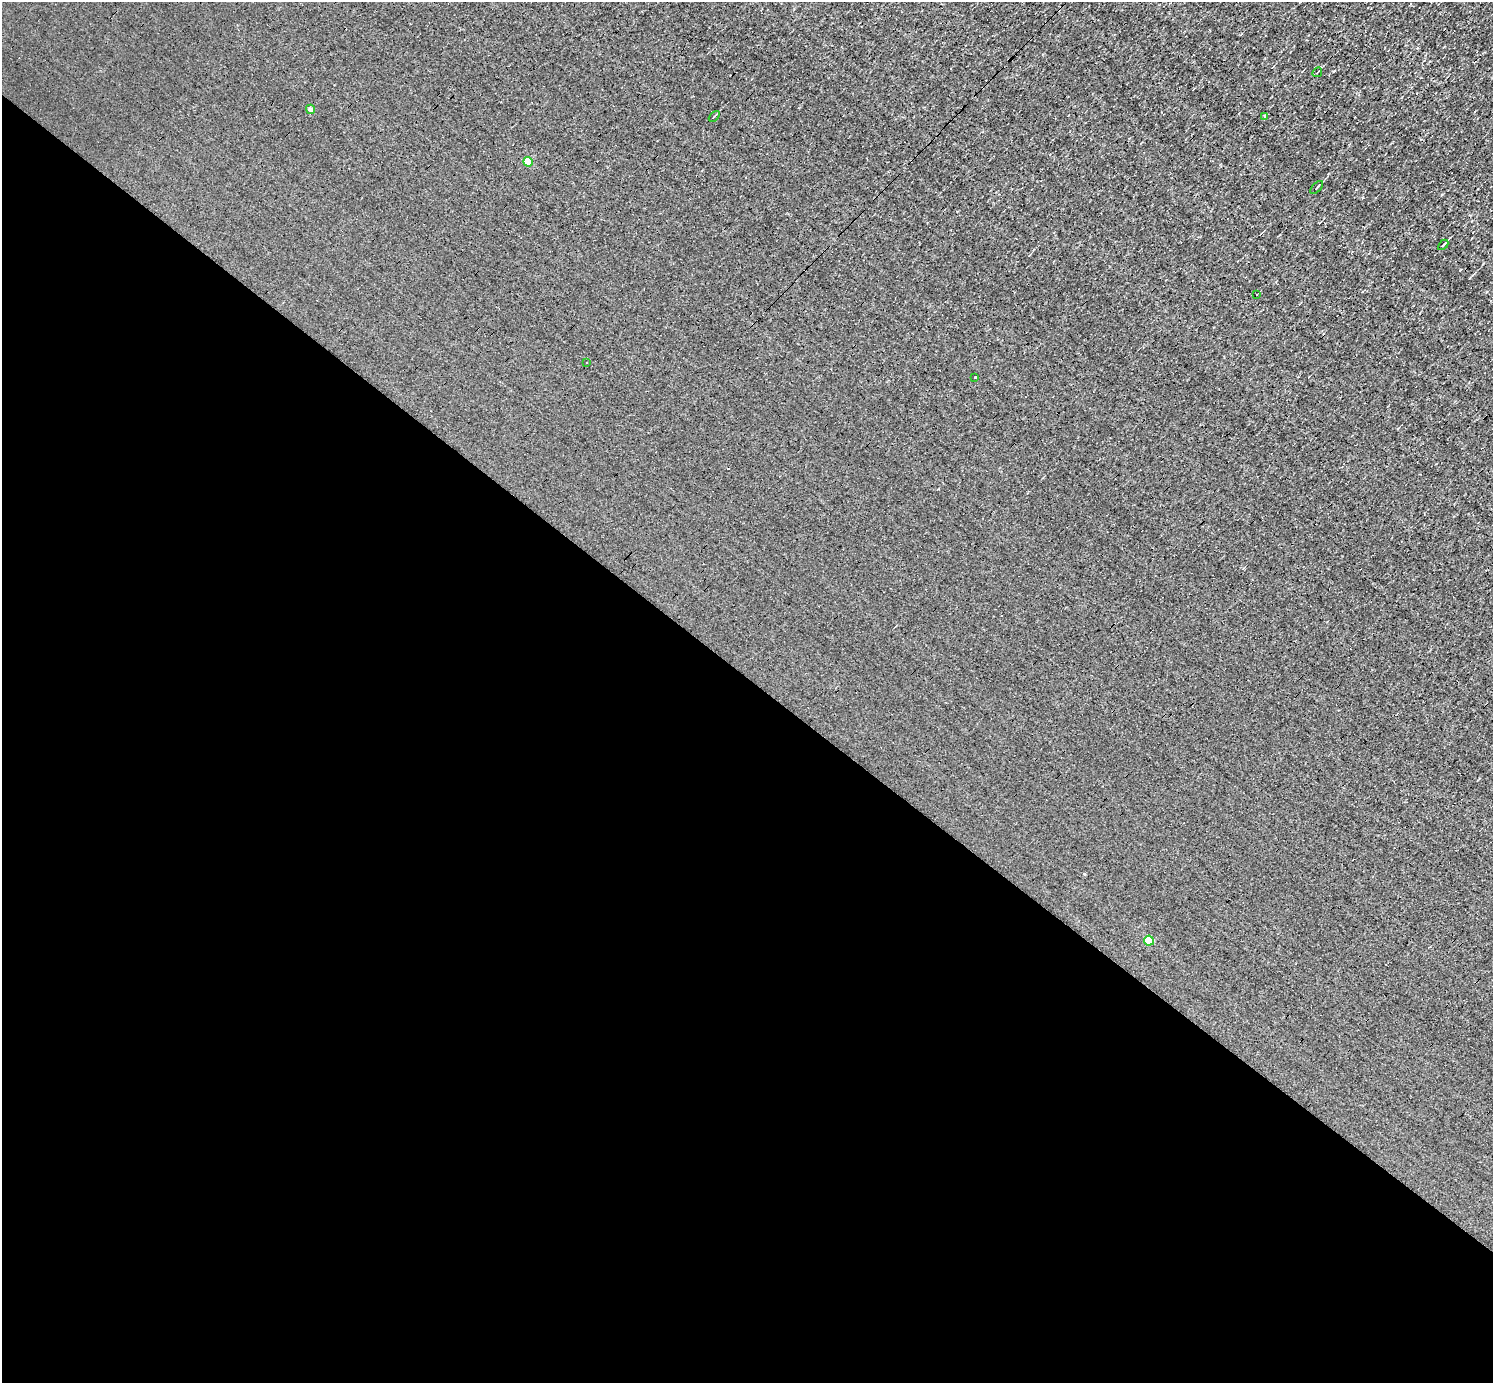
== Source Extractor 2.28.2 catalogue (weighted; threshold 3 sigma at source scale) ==
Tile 14 of 4 x 4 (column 2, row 4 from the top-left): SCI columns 1491-2981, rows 294-1674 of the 5962 x 5967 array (HDU 1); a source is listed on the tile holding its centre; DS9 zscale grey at full resolution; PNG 1495 x 1385 px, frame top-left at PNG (2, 2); each listed source drawn as its Kron ellipse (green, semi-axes under 4 px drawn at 4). Shown black and unused: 51% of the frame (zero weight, under 3 of 4 exposures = <1% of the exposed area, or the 3 px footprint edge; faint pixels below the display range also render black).
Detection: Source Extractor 2.28.2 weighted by HDU 2 'WHT'; one run over the whole footprint, this tile lists its part. Background 8.55e-04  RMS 0.047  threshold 0.212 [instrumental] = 3 sigma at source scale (4.5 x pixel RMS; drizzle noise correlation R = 1.50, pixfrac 1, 0.05/0.05 arcsec/px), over >= 5 px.
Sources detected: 13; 2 cosmic-ray / hot-pixel residue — neither listed nor drawn; the other 11 listed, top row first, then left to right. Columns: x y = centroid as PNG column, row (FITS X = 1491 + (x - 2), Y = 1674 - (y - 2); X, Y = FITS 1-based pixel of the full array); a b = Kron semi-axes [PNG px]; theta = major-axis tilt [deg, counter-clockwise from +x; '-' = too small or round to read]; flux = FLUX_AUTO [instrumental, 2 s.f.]
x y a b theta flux
1317 72 5 2 - 3.8
310 109 4 4 - 16
714 116 6 2 44 4.6
1265 116 4 3 - 32
528 162 5 4 - 100
1317 187 8 2 46 5.7
1443 245 6 2 45 6
1257 295 3 3 - 25
587 363 3 2 - 5.9
974 377 3 3 - 23
1149 941 5 5 - 150
Unlisted compact peaks at least as high as the median listed source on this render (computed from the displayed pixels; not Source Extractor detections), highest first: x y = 1334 71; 1084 874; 1442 194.